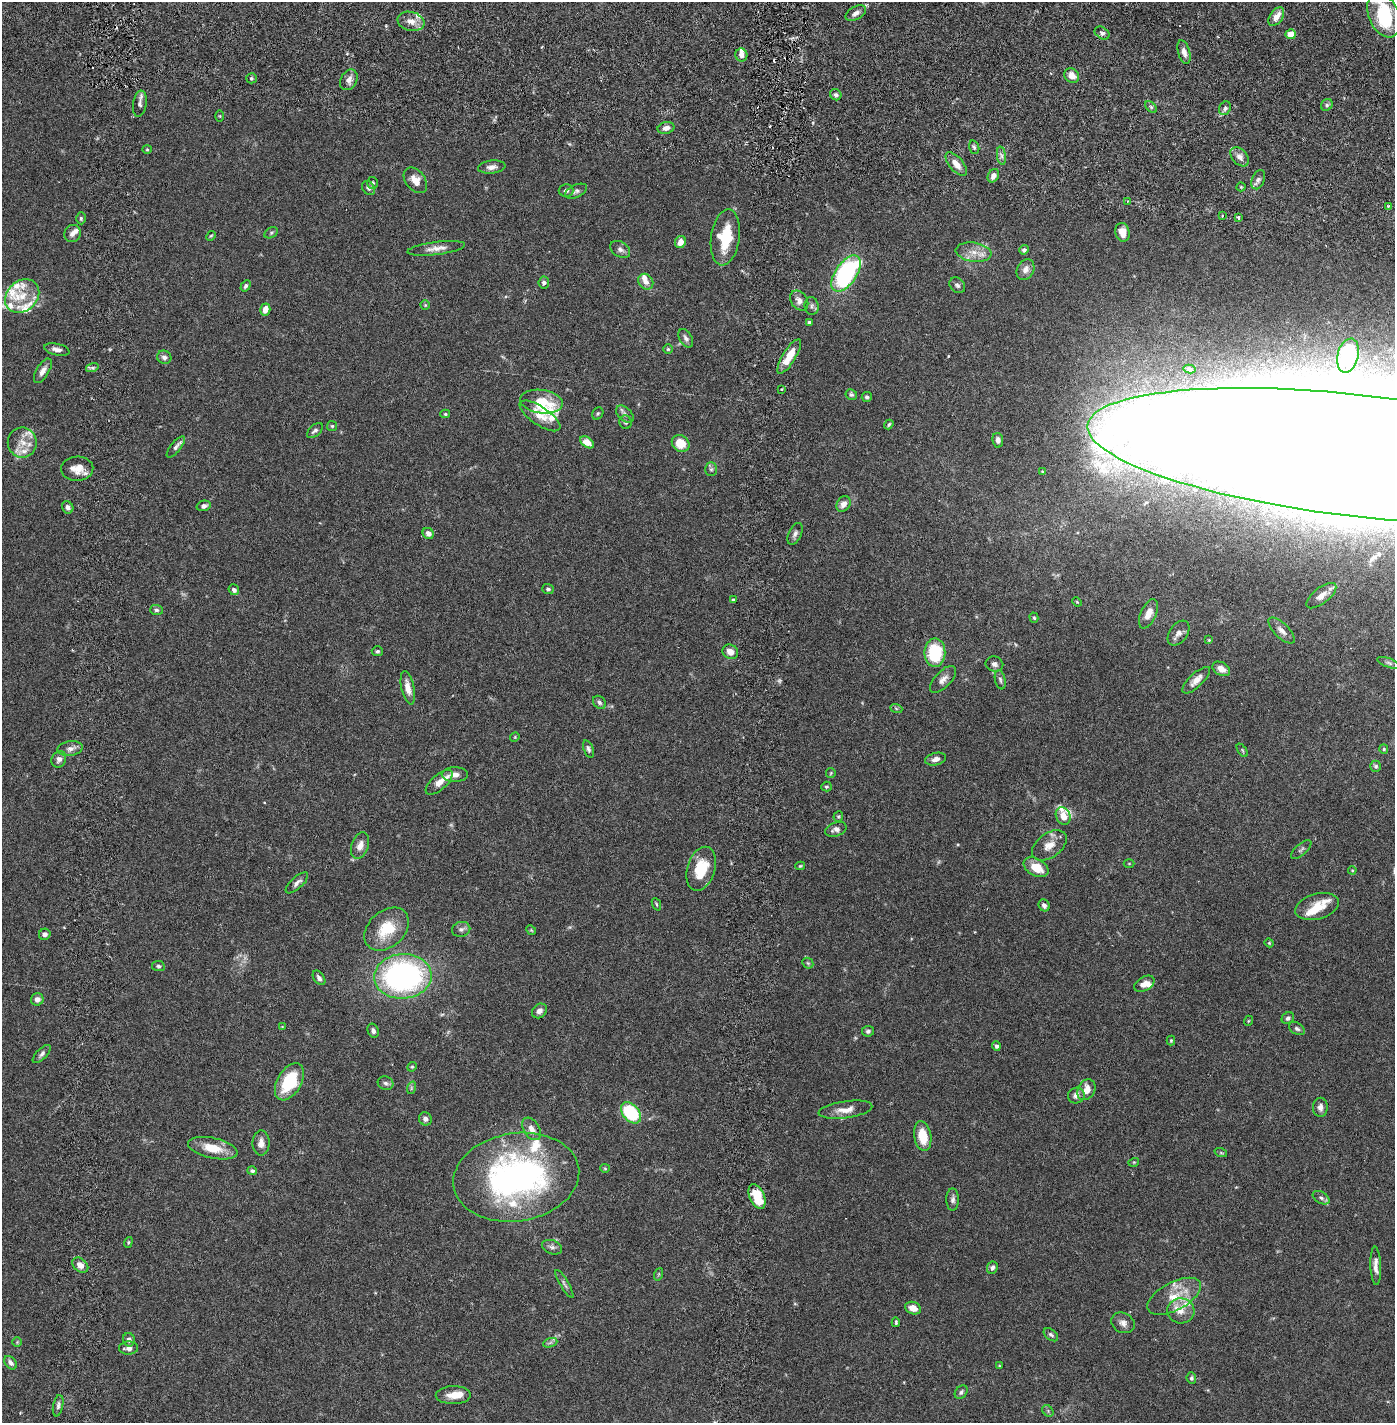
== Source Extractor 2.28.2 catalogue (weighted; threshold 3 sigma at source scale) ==
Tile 7 of 4 x 4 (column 3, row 2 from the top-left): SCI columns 2887-4279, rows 2930-4350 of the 5883 x 5855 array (HDU 1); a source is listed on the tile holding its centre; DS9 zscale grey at full resolution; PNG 1397 x 1425 px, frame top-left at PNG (2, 2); each listed source drawn as its Kron ellipse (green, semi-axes under 4 px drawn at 4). Shown black and unused: <1% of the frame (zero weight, under 2 of 6 exposures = <1% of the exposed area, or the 3 px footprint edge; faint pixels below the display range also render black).
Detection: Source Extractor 2.28.2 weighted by HDU 2 'WHT'; one run over the whole footprint, this tile lists its part. Background 0.0691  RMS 0.0049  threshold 0.0199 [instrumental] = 3 sigma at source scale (4.09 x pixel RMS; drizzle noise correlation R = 1.36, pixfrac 0.8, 0.05/0.05 arcsec/px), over >= 5 px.
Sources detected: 245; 4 too faint to see at this stretch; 2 inside a brighter object's white glare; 4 cosmic-ray / hot-pixel residue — neither listed nor drawn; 24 inside a brighter listed object's ellipse — not listed separately; the other 211 listed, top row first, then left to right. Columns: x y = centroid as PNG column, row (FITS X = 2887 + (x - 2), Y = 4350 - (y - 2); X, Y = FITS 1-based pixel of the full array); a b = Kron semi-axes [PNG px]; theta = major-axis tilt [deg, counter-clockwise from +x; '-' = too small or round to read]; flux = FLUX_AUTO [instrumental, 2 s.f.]
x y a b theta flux
856 13 11 6 30 1.4
1384 15 23 15 -67 19
1276 17 10 6 55 2.5
411 21 14 9 -14 2.4
1102 33 8 5 -33 0.83
1291 34 5 5 - 3.3
1184 52 12 6 -74 1.6
741 55 6 6 - 1.2
1072 75 8 6 -40 2.5
251 78 5 5 - 0.49
349 80 11 8 61 1.8
836 95 6 5 - 0.72
140 104 13 6 81 1.2
1327 105 6 5 - 0.64
1151 107 7 4 -45 0.53
1225 108 7 5 60 0.88
220 116 6 4 -88 0.27
666 128 8 6 13 1.5
974 147 7 5 -72 0.58
147 149 4 4 - 0.29
1001 156 9 4 -82 0.85
1240 157 11 7 -47 1.8
956 164 14 7 -49 2.4
492 167 14 6 6 1.5
993 176 7 5 62 1.7
415 180 14 9 -51 3.4
1258 180 10 6 67 1.1
373 183 6 5 - 0.58
1241 187 4 4 - 0.32
368 188 7 5 -51 0.81
566 190 7 6 - 0.93
576 191 12 6 24 0.92
1127 202 4 2 - 0.26
1388 206 3 3 - 0.46
1222 216 3 2 - 0.21
1238 217 3 3 - 0.53
81 218 6 4 -88 0.48
1122 232 9 7 -76 2.9
271 233 7 5 30 0.48
72 234 9 8 - 1.3
211 236 5 4 - 0.35
725 237 28 14 82 11
680 242 6 5 - 2.1
436 248 29 6 7 2.5
620 249 11 7 -33 1.2
1024 250 5 4 - 0.82
973 252 18 9 -7 3.4
1025 270 11 8 63 1.8
846 274 21 10 55 43
646 282 8 7 - 1.8
544 283 6 5 - 0.81
957 285 9 6 -44 0.92
245 286 6 4 58 0.57
22 296 19 15 42 5.8
799 301 11 8 -54 1.5
425 305 5 5 - 0.31
812 306 9 7 -82 0.76
265 310 6 5 - 2.3
809 323 4 3 - 0.73
686 338 10 6 -60 1
57 349 13 6 -12 1.5
668 349 5 5 - 0.36
789 356 20 6 59 5.6
1348 356 17 10 76 9.5
164 357 7 6 - 1.1
92 368 6 4 17 0.6
1190 369 6 3 -10 0.5
43 371 14 6 59 1.5
781 389 2 2 - 0.33
851 394 6 5 - 0.57
867 397 5 5 - 0.53
541 402 21 11 -8 7.8
598 413 6 5 - 0.44
445 414 5 4 - 0.38
625 414 10 6 -42 0.96
540 416 24 9 -34 3.4
625 422 7 6 - 0.62
889 424 5 3 - 0.47
332 426 5 5 - 0.37
315 430 9 5 42 0.82
998 440 7 5 -80 1.1
587 442 8 5 -35 3.1
22 443 15 14 - 3.8
681 443 9 8 - 4.7
176 447 13 5 50 1.1
1356 456 270 60 -7 7800
77 469 16 12 3 3.6
711 469 7 6 - 0.62
1042 472 3 2 - 0.26
843 504 8 6 57 1.9
204 506 7 5 15 1.2
68 507 6 5 - 1
428 533 6 5 - 1.5
795 534 12 6 66 1
548 589 5 5 - 0.57
234 590 6 5 - 0.85
1321 596 18 8 38 2.4
733 600 4 3 - 0.41
1077 602 5 3 - 0.26
156 610 6 5 - 0.53
1148 614 15 7 66 3
1034 618 5 4 - 0.38
1282 631 17 7 -44 1.7
1178 633 14 9 55 1.7
1209 640 4 4 - 0.33
377 651 5 5 - 0.58
730 652 8 7 - 2
935 653 14 10 89 16
1389 663 12 4 -20 0.69
994 664 9 7 -19 1
1221 669 9 6 -30 2.3
943 679 17 8 47 1.9
1000 680 10 5 -77 0.69
1196 680 18 7 43 2.2
408 688 17 6 -78 2.5
599 702 7 5 -46 0.75
896 708 6 4 -20 0.38
515 737 5 4 - 0.27
70 749 12 7 8 1.5
588 749 9 5 -70 0.77
1384 749 5 4 - 0.36
1242 750 7 4 -55 0.37
59 759 8 7 - 1.1
936 759 10 6 13 1.6
1376 766 5 5 - 0.55
831 773 5 4 - 0.31
455 775 13 7 0 1.7
439 782 16 7 41 2.6
826 787 5 5 - 0.41
838 816 5 5 - 0.38
1063 816 9 7 -64 2.6
836 829 11 7 17 1.4
1049 845 20 12 36 3.5
360 846 14 8 70 2.1
1301 849 13 5 42 0.75
1129 864 5 3 - 0.22
800 866 5 3 - 0.32
1036 867 13 8 -29 5.1
701 869 23 14 73 9.8
1352 870 4 3 - 0.27
297 883 14 6 42 1.2
656 904 6 3 -68 0.37
1044 905 6 5 - 0.91
1317 907 22 13 15 5.4
387 929 25 18 43 9.4
461 929 9 7 14 1.1
531 930 5 4 - 0.32
45 934 6 5 - 1.2
1269 943 4 4 - 0.27
808 963 6 5 - 0.41
158 966 6 5 - 0.55
403 976 29 22 4 75
319 978 8 5 -55 0.87
1144 984 11 7 31 1.8
37 999 6 6 - 1.5
539 1011 8 6 41 1.3
1288 1018 6 5 - 0.7
1248 1021 5 3 - 0.26
282 1027 4 4 - 0.25
1297 1029 9 5 -31 0.73
373 1031 7 5 -66 0.86
868 1031 6 5 - 0.63
1171 1040 5 4 - 0.33
996 1046 5 4 - 0.7
42 1054 11 5 46 0.91
412 1067 5 4 - 0.36
289 1082 20 12 59 14
385 1083 8 6 -18 0.76
411 1088 6 4 72 0.41
1086 1090 11 8 60 3.4
1076 1095 8 7 - 1.6
1320 1107 9 7 87 1.3
845 1110 27 8 8 3.3
631 1113 12 8 -49 20
425 1119 7 6 - 1.2
531 1129 12 8 -57 2.1
923 1136 15 8 -80 6.8
261 1143 12 8 -89 2
213 1148 25 10 -12 6
1221 1153 6 4 -19 0.41
1134 1162 5 3 - 0.26
605 1168 5 4 - 0.31
252 1171 5 4 - 0.58
516 1177 63 44 9 89
757 1197 13 7 -68 9.3
1321 1198 9 5 -30 0.86
953 1199 11 6 90 1
128 1242 5 4 - 0.38
552 1247 10 7 -20 0.98
80 1265 9 6 -38 1.8
1376 1266 19 5 -87 2
992 1268 6 5 - 0.82
659 1274 6 4 71 0.34
564 1284 16 3 -59 0.8
1174 1296 29 14 28 7.2
913 1308 8 6 -21 2.5
1181 1311 13 12 - 3.3
896 1322 5 3 - 0.4
1123 1323 12 9 -28 1.7
1051 1335 8 5 -39 0.68
129 1340 7 6 - 0.98
17 1342 5 5 - 0.36
550 1343 7 4 20 0.61
128 1348 9 6 5 1.5
11 1363 8 5 -50 1.1
999 1366 3 3 - 0.26
1191 1378 6 4 -83 0.53
961 1392 7 5 51 0.7
453 1395 17 9 1 3.2
58 1406 11 5 78 0.87
1048 1411 6 5 - 0.42
Isophote crosses this tile's border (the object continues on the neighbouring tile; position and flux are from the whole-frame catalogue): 2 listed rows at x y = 1384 15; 1356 456